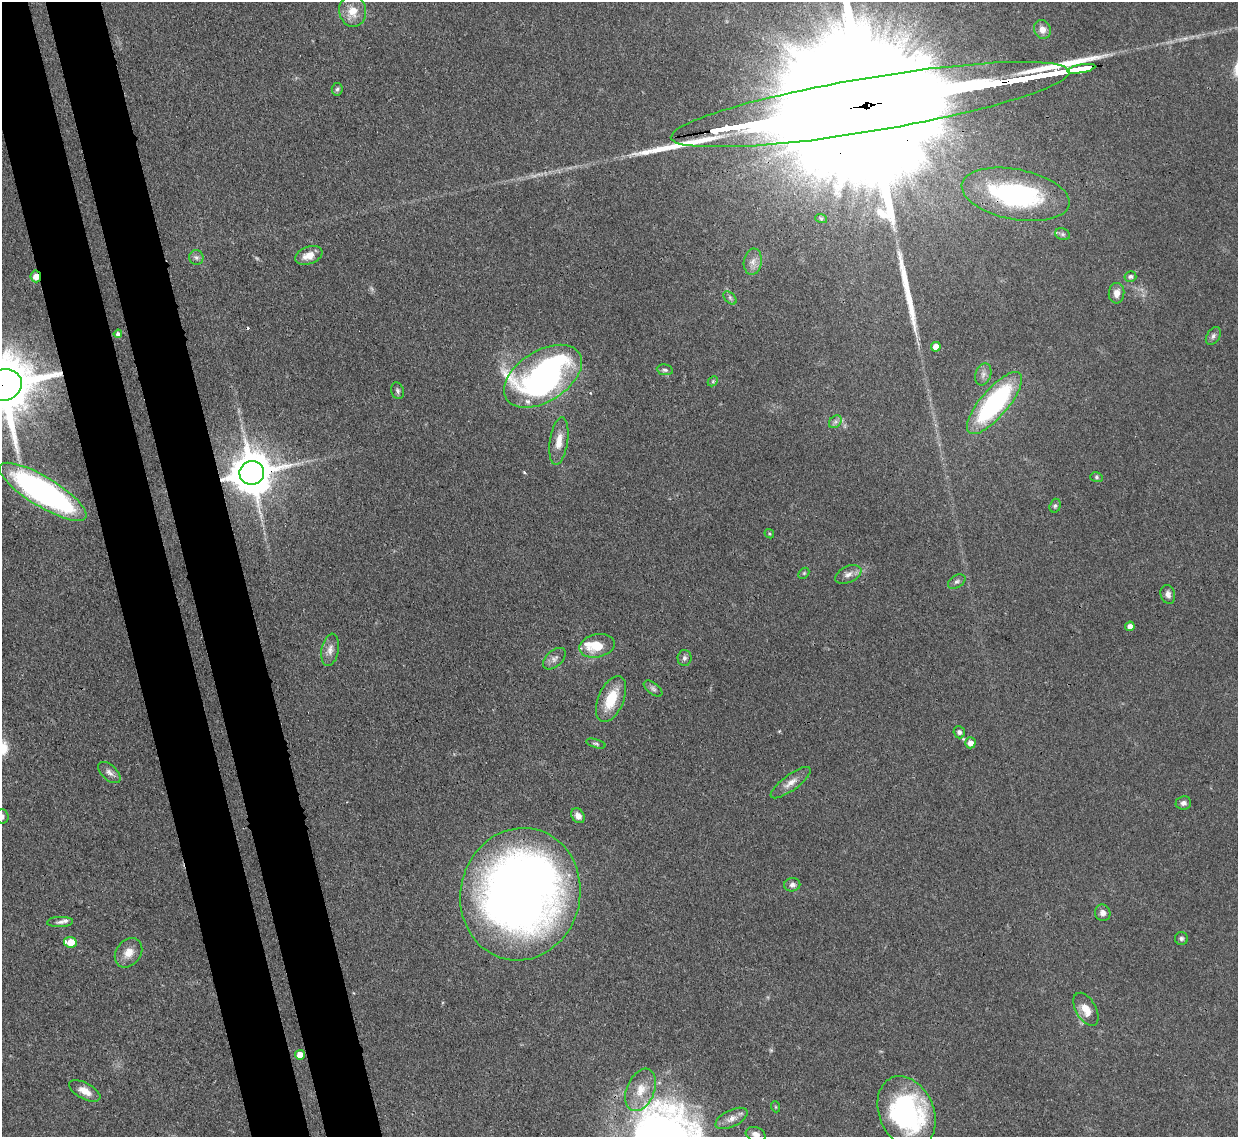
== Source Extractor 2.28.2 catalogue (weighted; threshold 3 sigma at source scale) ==
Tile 11 of 4 x 4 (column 3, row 3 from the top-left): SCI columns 2554-3789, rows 1354-2488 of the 5109 x 5092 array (HDU 1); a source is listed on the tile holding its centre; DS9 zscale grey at full resolution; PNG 1240 x 1139 px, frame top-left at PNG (2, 2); each listed source drawn as its Kron ellipse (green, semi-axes under 4 px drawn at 4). Shown black and unused: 9% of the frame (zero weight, under 3 of 4 exposures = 9% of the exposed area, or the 3 px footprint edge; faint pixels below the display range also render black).
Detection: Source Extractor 2.28.2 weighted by HDU 2 'WHT'; one run over the whole footprint, this tile lists its part. Background 0.114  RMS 0.0048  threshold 0.0217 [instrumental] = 3 sigma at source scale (4.5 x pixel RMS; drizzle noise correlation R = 1.50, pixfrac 1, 0.05/0.05 arcsec/px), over >= 5 px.
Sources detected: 77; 2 inside a brighter object's white glare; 1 cosmic-ray / hot-pixel residue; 3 long thin detections or spike segments (spike, bleed or trail) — neither listed nor drawn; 5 inside a brighter listed object's ellipse — not listed separately; the other 66 listed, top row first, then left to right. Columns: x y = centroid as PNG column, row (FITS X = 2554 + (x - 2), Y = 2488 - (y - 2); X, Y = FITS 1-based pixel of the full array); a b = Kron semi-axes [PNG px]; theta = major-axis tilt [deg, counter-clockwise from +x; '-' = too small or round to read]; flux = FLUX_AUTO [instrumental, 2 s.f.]
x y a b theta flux
353 11 16 13 -81 8.6
1042 29 10 8 -72 3.4
1081 69 14 3 10 1100
337 89 6 5 - 1
870 104 202 27 10 96000
1016 194 55 25 -11 81
821 218 6 4 -19 0.57
1063 234 7 5 -21 1.2
309 255 14 8 20 5.6
196 258 7 7 - 1.5
753 262 13 9 81 3.6
36 276 6 5 - 3.9
1130 276 6 5 - 1.3
1116 293 10 7 85 4
730 298 8 5 -46 1.1
118 334 4 4 - 1.7
1213 336 10 6 58 1.6
936 347 5 5 - 6.3
665 370 8 5 -9 1.2
983 374 11 7 72 2.4
543 376 43 25 32 170
713 381 6 4 46 0.73
2 385 19 15 12 4700
398 391 8 6 -71 1.3
994 403 39 14 49 79
835 422 7 5 44 1.5
559 441 24 9 82 6.3
252 473 12 12 - 1900
1096 477 6 5 - 0.81
43 492 50 14 -31 150
1055 506 7 5 73 1.1
769 534 5 4 - 0.67
804 573 6 4 46 0.74
848 574 14 8 25 3
957 582 9 6 30 1.4
1168 594 10 7 -74 2.4
1130 626 5 4 - 2.8
597 646 18 11 12 11
330 650 16 8 80 3.4
684 658 8 7 - 1.6
554 659 13 8 42 2.5
653 689 11 5 -37 1.5
611 699 24 12 67 15
959 732 6 5 - 1.2
970 743 5 5 - 3.7
596 744 10 4 -16 0.88
109 773 13 7 -43 2.4
791 783 24 8 37 4.5
1183 803 8 6 5 1.7
2 816 7 6 - 1.6
578 816 8 6 -55 3.2
792 885 8 6 10 1.8
520 894 67 59 76 470
1103 913 8 7 - 2.4
60 922 13 5 3 1.8
1181 938 6 6 - 1.1
70 942 6 5 - 10
129 953 16 12 51 5.8
1086 1009 18 10 -61 6.7
300 1055 5 5 - 6.5
641 1090 22 14 67 9.7
85 1091 17 8 -28 4.8
776 1107 5 3 - 0.47
907 1112 37 27 -66 83
731 1118 17 8 26 3.7
756 1134 10 7 -18 2.7
Overlapping masked pixels (flux is a lower limit): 7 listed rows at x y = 1081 69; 870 104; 1016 194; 36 276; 2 385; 252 473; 520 894
Isophote crosses this tile's border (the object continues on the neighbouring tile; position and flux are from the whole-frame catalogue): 4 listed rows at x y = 870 104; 2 385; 2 816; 756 1134